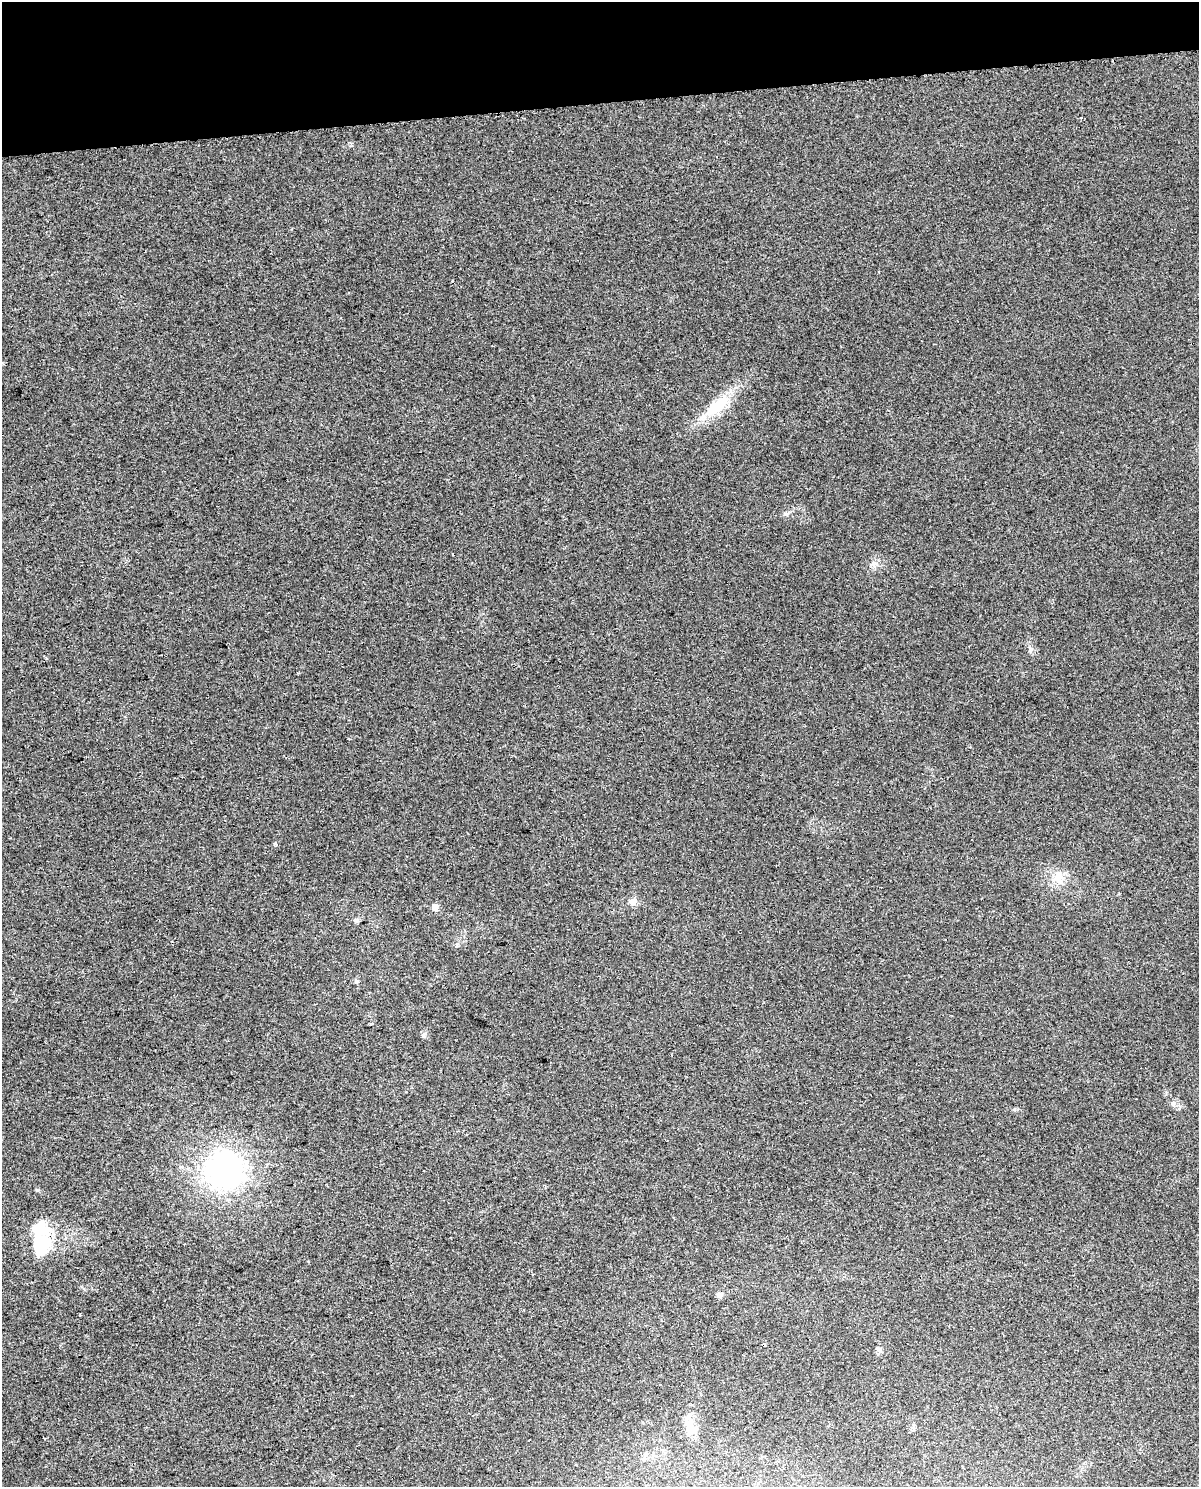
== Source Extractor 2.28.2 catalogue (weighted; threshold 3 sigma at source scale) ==
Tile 3 of 4 x 3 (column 3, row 1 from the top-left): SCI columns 2449-3645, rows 3002-4486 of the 4897 x 4562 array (HDU 1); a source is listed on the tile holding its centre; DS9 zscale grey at full resolution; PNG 1201 x 1489 px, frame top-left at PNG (2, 2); no overlay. Shown black and unused: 7% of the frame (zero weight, under 2 of 3 exposures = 3% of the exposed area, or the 3 px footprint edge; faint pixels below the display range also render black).
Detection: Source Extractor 2.28.2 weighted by HDU 2 'WHT'; one run over the whole footprint, this tile lists its part. Background 0.0239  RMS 0.0069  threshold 0.0309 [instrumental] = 3 sigma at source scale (4.5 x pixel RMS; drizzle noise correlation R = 1.50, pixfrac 1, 0.0396/0.0396 arcsec/px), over >= 5 px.
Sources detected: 18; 1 cosmic-ray / hot-pixel residue — not listed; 1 inside a brighter listed object's ellipse — not listed separately; the other 16 listed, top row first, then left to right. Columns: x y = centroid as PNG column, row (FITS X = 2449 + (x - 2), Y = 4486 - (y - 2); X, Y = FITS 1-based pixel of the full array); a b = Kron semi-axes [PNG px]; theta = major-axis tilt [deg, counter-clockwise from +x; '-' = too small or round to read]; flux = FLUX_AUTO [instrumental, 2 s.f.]
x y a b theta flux
1081 118 3 2 - 0.5
717 406 44 15 37 25
786 514 9 4 0 1.5
275 844 4 3 - 4
1058 877 19 13 -87 9.6
633 902 10 9 - 3.6
435 907 9 8 - 2.8
357 920 6 6 - 1.3
357 981 6 4 -19 0.96
1173 1103 7 4 71 1.3
225 1170 46 44 17 130
41 1247 24 15 88 31
720 1295 8 7 - 1.8
879 1349 7 6 - 1.9
689 1426 27 8 -89 8.3
45 1438 3 2 - 0.66
Unlisted compact peaks at least as high as the median listed source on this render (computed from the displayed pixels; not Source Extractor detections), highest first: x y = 1031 649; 37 1190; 457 944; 423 1035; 80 1314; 370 1024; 351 146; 308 1261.